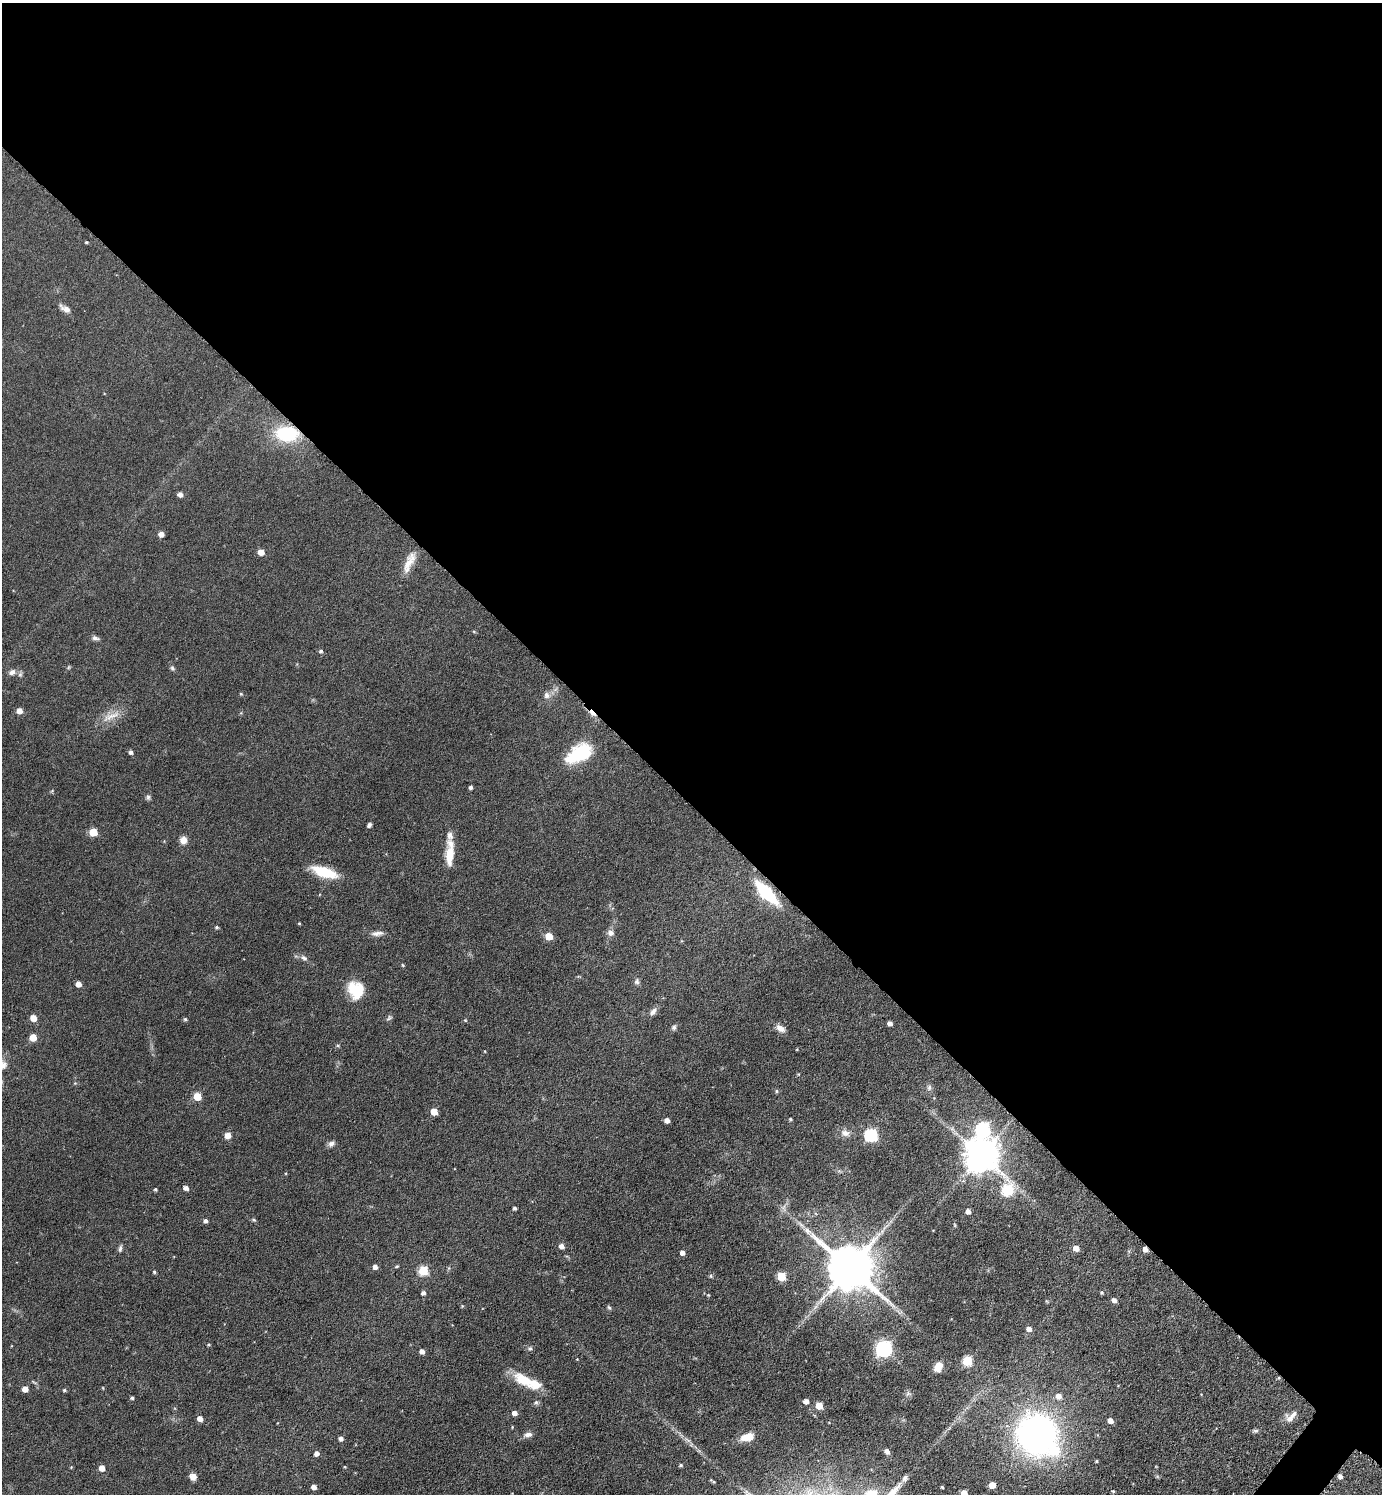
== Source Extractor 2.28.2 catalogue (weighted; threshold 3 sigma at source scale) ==
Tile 3 of 4 x 4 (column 3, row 1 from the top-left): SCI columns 2919-4298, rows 4483-5974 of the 5984 x 5981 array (HDU 1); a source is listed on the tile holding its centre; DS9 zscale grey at full resolution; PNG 1384 x 1496 px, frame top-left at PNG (2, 3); no overlay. Shown black and unused: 54% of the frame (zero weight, under 3 of 6 exposures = <1% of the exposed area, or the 3 px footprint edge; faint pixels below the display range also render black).
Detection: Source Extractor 2.28.2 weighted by HDU 2 'WHT'; one run over the whole footprint, this tile lists its part. Background 0.081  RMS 0.004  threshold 0.0163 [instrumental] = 3 sigma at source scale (4.09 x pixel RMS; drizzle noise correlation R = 1.36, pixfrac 0.8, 0.05/0.05 arcsec/px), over >= 5 px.
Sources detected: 129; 1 inside a brighter object's white glare — not listed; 3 inside a brighter listed object's ellipse — not listed separately; the other 125 listed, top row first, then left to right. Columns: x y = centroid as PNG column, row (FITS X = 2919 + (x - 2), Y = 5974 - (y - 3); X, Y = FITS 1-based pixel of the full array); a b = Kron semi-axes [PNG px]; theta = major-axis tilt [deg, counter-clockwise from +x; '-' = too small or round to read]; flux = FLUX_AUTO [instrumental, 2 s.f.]
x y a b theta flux
86 242 4 3 - 0.4
65 309 14 6 -28 2
287 434 20 13 -3 24
180 494 5 4 - 1.9
161 534 6 5 - 1.6
261 552 5 4 - 4
409 562 30 9 66 5.3
474 632 5 3 - 0.34
95 638 9 5 -11 1.1
321 651 5 4 - 0.69
172 668 6 5 - 0.63
12 672 10 8 28 1.7
241 694 5 4 - 0.34
547 695 9 8 - 1.6
19 711 5 5 - 3.2
592 713 10 5 -49 2.1
111 716 32 5 25 3.5
131 752 5 4 - 1.1
579 753 32 18 30 17
471 787 4 3 - 0.95
148 797 7 6 - 0.78
369 825 5 4 - 0.97
93 832 5 5 - 10
183 840 7 7 - 3.1
450 854 32 9 87 7.3
324 872 29 10 -18 11
766 893 19 7 -45 34
299 923 3 3 - 0.33
217 927 5 4 - 0.55
377 933 16 6 8 1.9
611 933 8 8 - 1.7
549 936 5 5 - 7.4
304 958 9 6 -30 1.2
402 965 5 3 - 0.37
637 981 8 6 -85 1
78 984 5 4 - 3.2
356 990 19 16 -64 10
653 1011 11 7 54 1.5
33 1018 5 5 - 4.3
389 1018 9 5 40 0.74
185 1019 4 4 - 0.59
465 1020 5 3 - 0.35
890 1023 4 4 - 1.6
674 1027 6 6 - 0.87
780 1028 13 7 -32 2.1
33 1038 5 5 - 6
797 1049 3 3 - 0.28
929 1087 8 6 87 0.99
776 1091 5 4 - 0.56
197 1097 5 5 - 8.8
434 1112 5 5 - 6.4
790 1119 4 4 - 0.52
667 1120 4 4 - 2.1
983 1129 8 7 - 58
845 1133 12 9 -15 2.3
228 1135 5 5 - 4.3
871 1135 6 6 - 46
331 1144 9 7 41 1.2
981 1155 10 10 - 840
186 1188 5 4 - 1.9
155 1189 4 4 - 0.49
1007 1190 9 6 -81 30
514 1208 3 3 - 0.85
968 1211 4 4 - 2
254 1220 5 4 - 0.49
206 1221 5 4 - 1
955 1225 6 4 -88 0.4
807 1231 13 6 -42 2
561 1246 5 5 - 2.1
120 1248 9 5 83 0.88
1076 1248 5 5 - 3.1
1145 1249 5 4 - 1.9
682 1253 4 4 - 1.8
397 1266 5 4 - 0.43
375 1267 4 4 - 1.9
850 1267 14 12 -42 1900
423 1270 5 5 - 18
154 1272 4 4 - 0.53
711 1276 6 4 23 0.58
781 1277 5 5 - 11
1102 1292 4 4 - 0.51
423 1293 5 4 - 1.1
708 1295 4 3 - 0.31
1114 1300 5 5 - 1.6
462 1306 5 4 - 0.34
609 1308 6 4 -61 0.61
1029 1329 6 5 - 1.9
209 1345 4 3 - 0.43
530 1348 6 5 - 0.69
884 1349 7 7 - 85
422 1351 4 4 - 1.8
577 1359 3 3 - 0.22
967 1361 5 5 - 19
938 1367 10 7 61 4.5
524 1380 29 14 -34 9.4
25 1389 4 4 - 3.1
64 1390 4 3 - 0.59
1058 1396 7 6 - 2.5
132 1398 4 3 - 0.72
806 1401 4 4 - 1.8
536 1402 6 5 - 0.82
819 1405 5 5 - 7.8
514 1413 5 4 - 2
200 1418 4 4 - 3
1290 1419 12 10 -39 2.6
1110 1421 5 4 - 2.7
1255 1431 8 5 3 0.73
1037 1434 36 34 -69 140
528 1435 11 6 12 1.6
748 1437 13 7 16 6.3
341 1438 5 4 - 1.4
887 1451 7 5 -61 1.2
316 1453 5 4 - 1.8
1097 1461 4 4 - 0.4
681 1465 5 4 - 0.6
345 1467 4 3 - 0.31
102 1468 5 4 - 3.5
1340 1476 5 4 - 1.6
193 1477 8 7 - 1.9
905 1478 8 5 50 1.3
992 1485 5 5 - 3.9
314 1487 4 4 - 2.2
942 1487 3 3 - 0.42
1113 1491 4 4 - 0.43
964 1493 5 4 - 4.1
Overlapping masked pixels (flux is a lower limit): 4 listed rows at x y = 287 434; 592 713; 766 893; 1145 1249
Isophote crosses this tile's border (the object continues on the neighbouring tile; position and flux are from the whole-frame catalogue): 1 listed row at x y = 964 1493